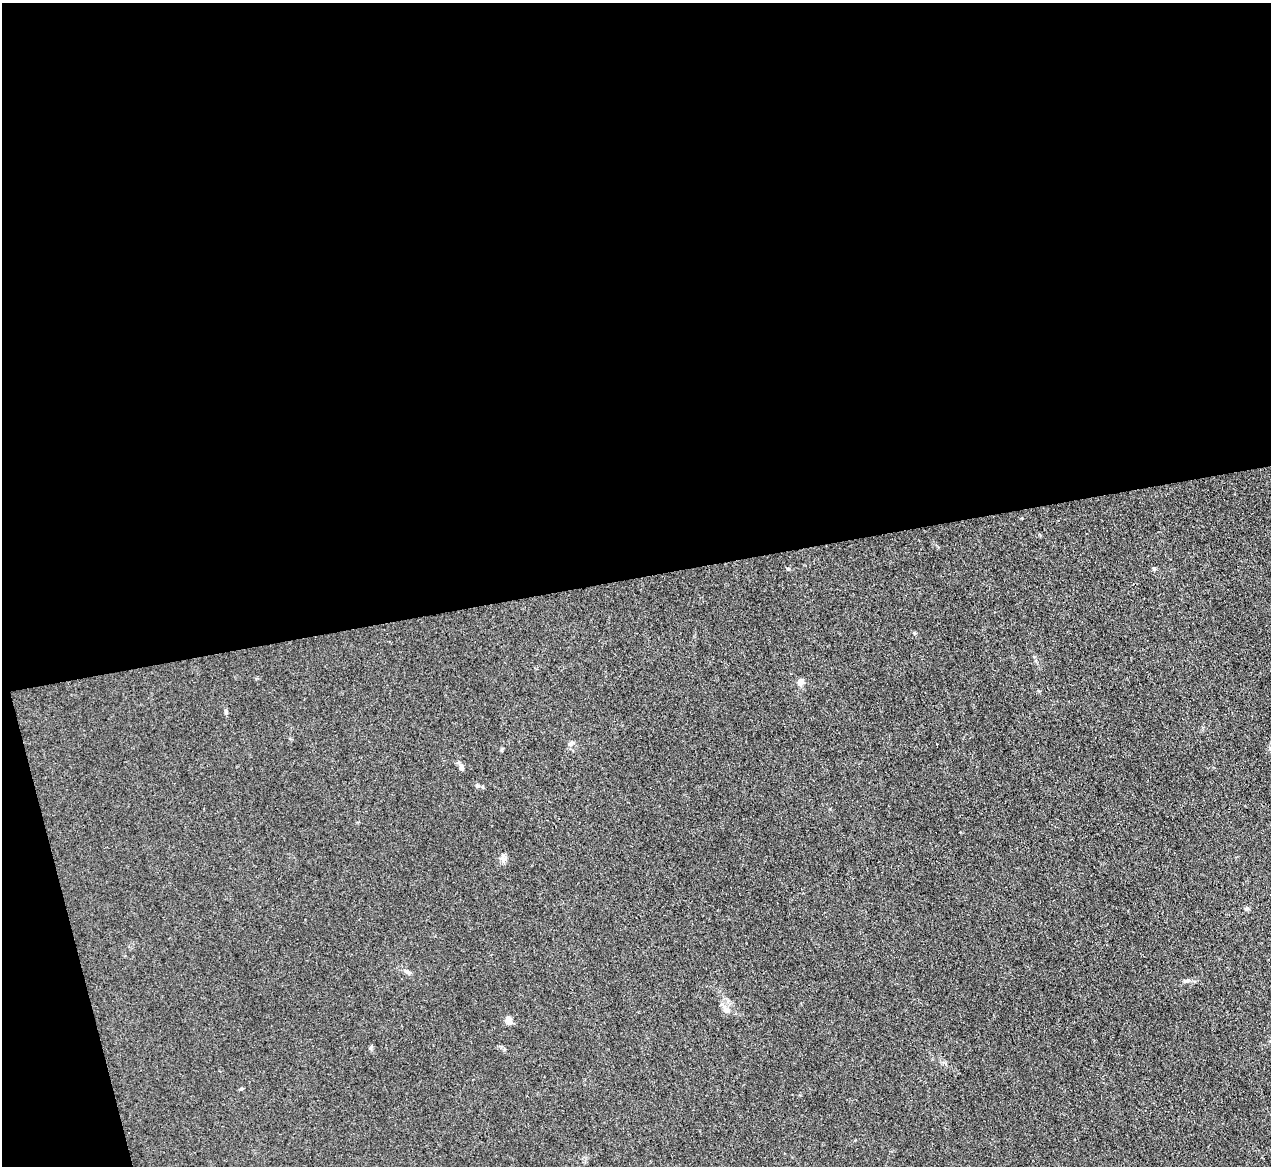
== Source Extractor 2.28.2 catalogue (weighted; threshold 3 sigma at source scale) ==
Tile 1 of 4 x 4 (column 1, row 1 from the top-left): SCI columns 1-1269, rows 3635-4798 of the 5075 x 5060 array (HDU 1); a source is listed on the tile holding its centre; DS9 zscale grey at full resolution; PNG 1273 x 1168 px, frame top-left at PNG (2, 3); no overlay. Shown black and unused: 52% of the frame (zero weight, under 3 of 4 exposures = <1% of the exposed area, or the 3 px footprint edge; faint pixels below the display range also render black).
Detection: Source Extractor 2.28.2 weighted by HDU 2 'WHT'; one run over the whole footprint, this tile lists its part. Background 0.0195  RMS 0.0047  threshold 0.021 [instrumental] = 3 sigma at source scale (4.5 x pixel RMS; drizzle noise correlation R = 1.50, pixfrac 1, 0.05/0.05 arcsec/px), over >= 5 px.
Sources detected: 11; all 11 listed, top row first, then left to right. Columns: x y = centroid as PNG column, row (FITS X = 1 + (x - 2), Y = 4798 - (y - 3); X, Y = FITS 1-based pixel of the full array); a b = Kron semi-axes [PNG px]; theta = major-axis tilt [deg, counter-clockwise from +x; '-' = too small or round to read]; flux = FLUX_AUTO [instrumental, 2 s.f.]
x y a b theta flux
1154 568 6 4 -1 0.6
800 682 10 7 -79 2
226 711 7 5 -89 0.76
571 743 10 5 37 1.2
461 767 7 6 - 1.6
503 859 10 8 -20 1.9
1246 909 6 4 0 0.71
408 972 11 5 -33 1.6
1187 981 7 5 1 1.1
726 1010 11 8 -66 2.5
509 1020 11 8 -63 2
Unlisted compact peaks at least as high as the median listed source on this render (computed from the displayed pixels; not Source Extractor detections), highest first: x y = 370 1048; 914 633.